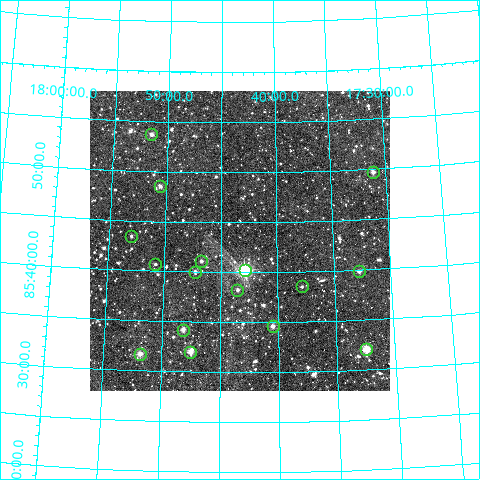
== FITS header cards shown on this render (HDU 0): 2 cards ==
NAXIS1  =                  300
NAXIS2  =                  300

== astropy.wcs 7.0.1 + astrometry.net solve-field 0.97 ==
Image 300 x 300 px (HDU 0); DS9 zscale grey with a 90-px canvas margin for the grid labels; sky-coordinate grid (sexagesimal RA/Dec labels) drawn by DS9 from the SOLVED WCS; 16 Tycho-2 reference stars matched to detected sources circled (green)
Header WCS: RA---TAN/DEC--TAN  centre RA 17:43:19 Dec +85:43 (265.83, +85.72 deg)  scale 6 arcsec/px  FOV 30.0' x 30.0'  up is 0 deg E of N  parity normal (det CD < 0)
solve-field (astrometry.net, Tycho-2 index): VERIFIED the header's WCS against the Tycho-2 star catalogue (verified at 2 index scales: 13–16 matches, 0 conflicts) and refined it, rather than solving blind
Solved WCS: RA---TAN-SIP/DEC--TAN-SIP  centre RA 17:43:20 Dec +85:43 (265.83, +85.72 deg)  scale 6 arcsec/px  FOV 30.0' x 30.0'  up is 0 deg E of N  parity normal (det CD < 0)
The solver's refit moves the header's centre by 1.7 arcsec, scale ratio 0.9998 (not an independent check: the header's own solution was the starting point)
Tycho-2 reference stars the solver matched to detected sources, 16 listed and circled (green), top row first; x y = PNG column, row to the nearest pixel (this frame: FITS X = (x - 90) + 1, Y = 300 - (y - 91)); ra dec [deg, ICRS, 3 dp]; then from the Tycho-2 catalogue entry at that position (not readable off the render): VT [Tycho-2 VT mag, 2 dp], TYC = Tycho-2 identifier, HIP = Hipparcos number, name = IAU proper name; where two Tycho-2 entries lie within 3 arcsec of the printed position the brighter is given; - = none
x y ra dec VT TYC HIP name
151 134 267.879 +85.895 10.96 4651-237-1 - -
373 172 262.771 +85.828 11.36 4651-777-1 - -
160 186 267.641 +85.808 11.41 4651-193-1 - -
131 236 268.255 +85.724 12.61 4651-1015-1 - -
201 261 266.678 +85.685 12.26 4651-471-1 - -
155 264 267.698 +85.679 12.38 4651-1147-1 - -
245 270 265.709 +85.670 7.61 4651-1673-1 86695 -
359 271 263.200 +85.665 11.43 4651-749-1 - -
195 272 266.814 +85.668 11.43 4651-1063-1 - -
302 286 264.468 +85.642 12.27 4651-933-1 - -
237 290 265.876 +85.638 11.86 4651-723-1 - -
273 326 265.118 +85.577 11.47 4651-221-1 - -
183 330 267.050 +85.571 10.87 4651-1327-1 - -
366 349 263.116 +85.534 9.65 4651-1603-1 - -
190 352 266.883 +85.534 10.98 4651-873-1 - -
140 354 267.962 +85.529 10.95 4651-809-1 - -